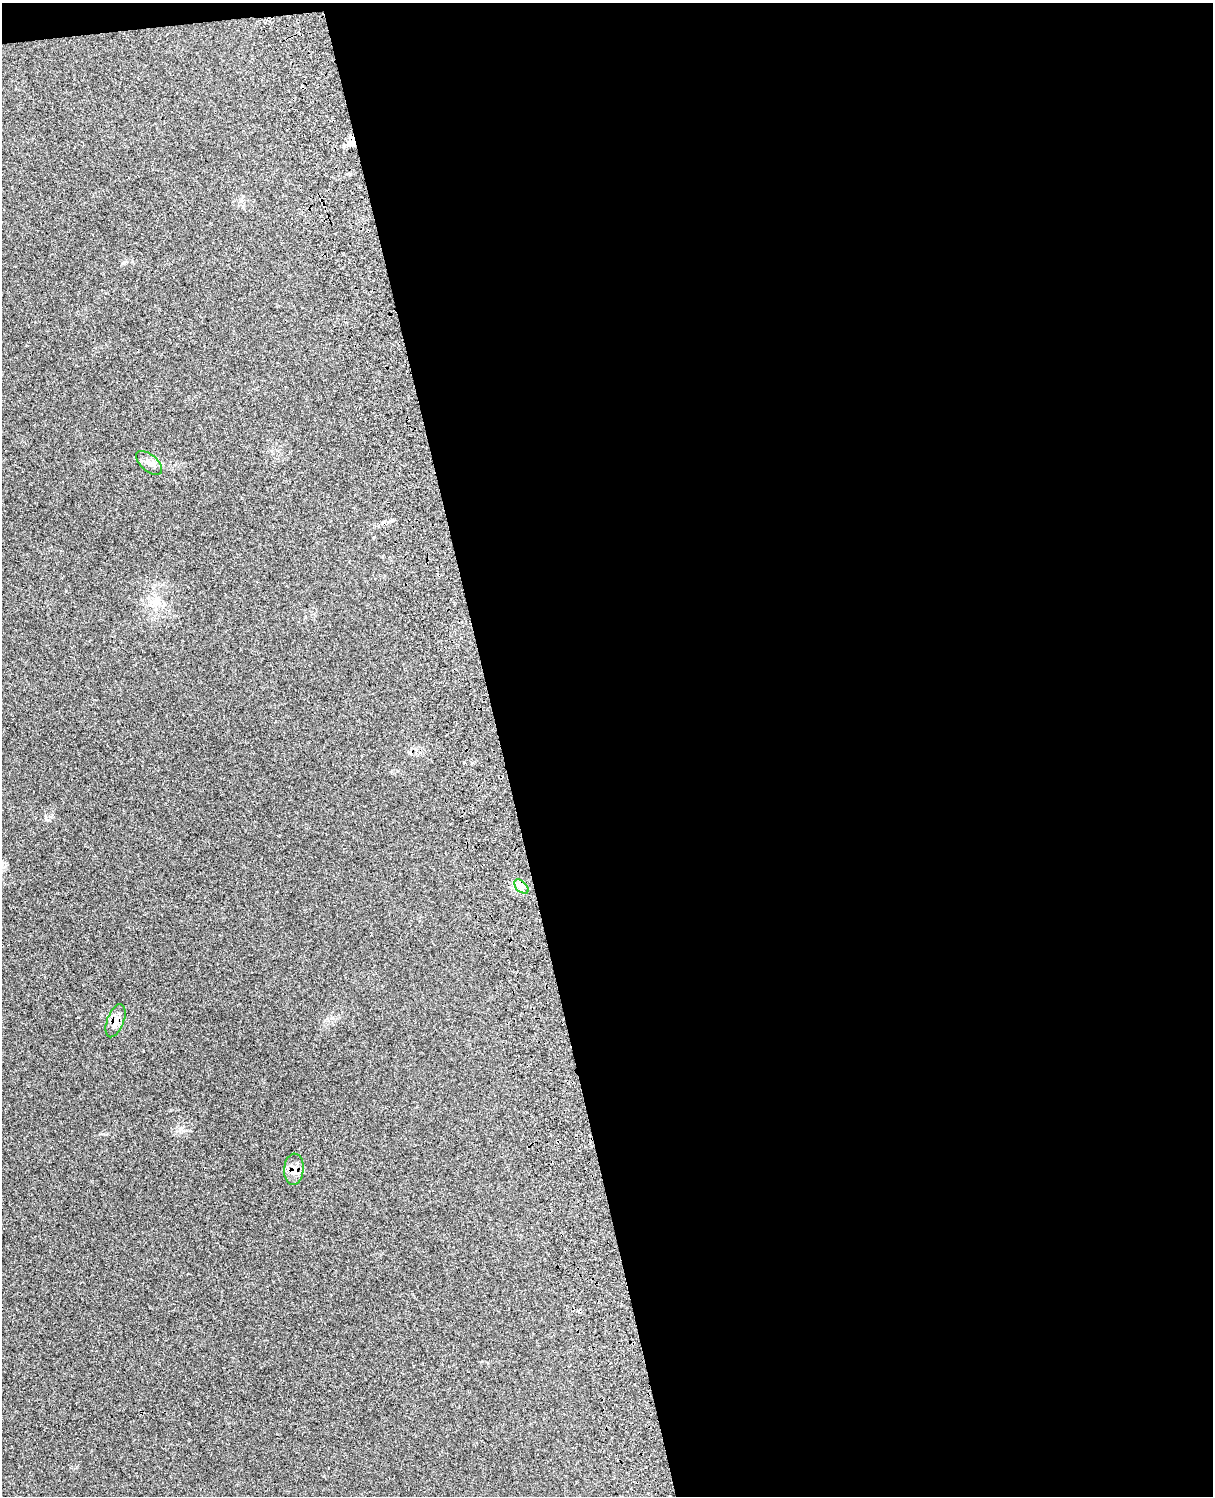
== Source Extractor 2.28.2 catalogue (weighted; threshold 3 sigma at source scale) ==
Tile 4 of 4 x 3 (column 4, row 1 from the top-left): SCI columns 3750-4960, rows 3154-4647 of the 5085 x 4920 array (HDU 1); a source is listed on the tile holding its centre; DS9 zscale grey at full resolution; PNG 1215 x 1498 px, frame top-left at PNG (2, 3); each listed source drawn as its Kron ellipse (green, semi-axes under 4 px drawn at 4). Shown black and unused: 59% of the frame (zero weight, under 3 of 4 exposures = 6% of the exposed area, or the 3 px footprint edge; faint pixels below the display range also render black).
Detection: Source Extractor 2.28.2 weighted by HDU 2 'WHT'; one run over the whole footprint, this tile lists its part. Background 0.27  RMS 0.0091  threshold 0.0411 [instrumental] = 3 sigma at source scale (4.5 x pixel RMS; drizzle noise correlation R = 1.50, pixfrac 1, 0.05/0.05 arcsec/px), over >= 5 px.
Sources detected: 5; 1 cosmic-ray / hot-pixel residue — neither listed nor drawn; the other 4 listed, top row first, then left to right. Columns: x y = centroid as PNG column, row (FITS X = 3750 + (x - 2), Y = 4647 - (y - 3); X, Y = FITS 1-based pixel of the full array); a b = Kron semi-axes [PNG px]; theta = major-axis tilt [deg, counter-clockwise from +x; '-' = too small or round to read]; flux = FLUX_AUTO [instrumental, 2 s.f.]
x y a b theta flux
149 463 16 8 -41 5.5
521 887 8 5 -45 3.7
116 1021 17 8 69 7.5
294 1169 16 10 85 7.9
Overlapping masked pixels (flux is a lower limit): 1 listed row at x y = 294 1169